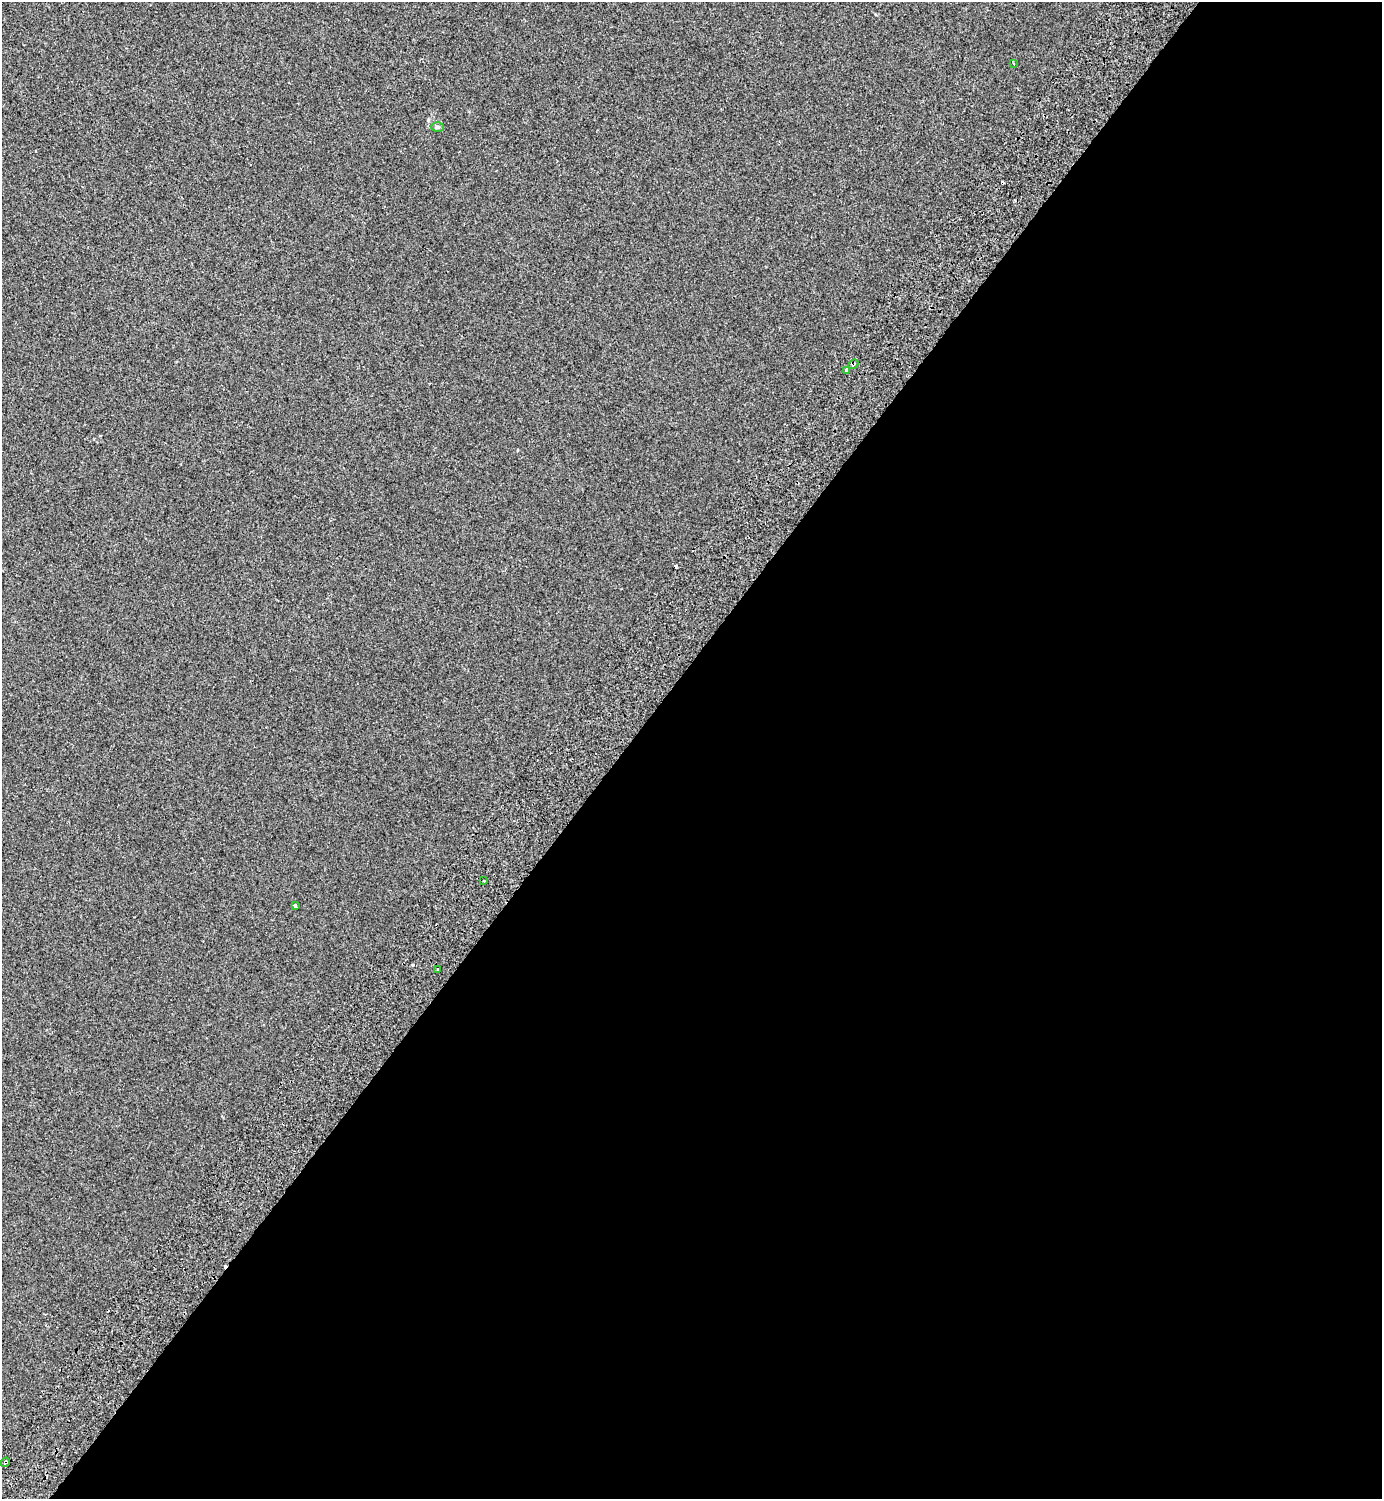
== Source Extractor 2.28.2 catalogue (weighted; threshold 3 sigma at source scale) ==
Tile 12 of 4 x 4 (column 4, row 3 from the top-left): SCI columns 4529-5908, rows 1602-3098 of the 6232 x 6203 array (HDU 1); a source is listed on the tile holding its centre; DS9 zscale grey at full resolution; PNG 1384 x 1501 px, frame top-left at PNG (2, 2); each listed source drawn as its Kron ellipse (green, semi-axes under 4 px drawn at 4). Shown black and unused: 55% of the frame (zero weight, under 2 of 3 exposures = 7% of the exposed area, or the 3 px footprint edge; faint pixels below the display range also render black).
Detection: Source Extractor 2.28.2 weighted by HDU 2 'WHT'; one run over the whole footprint, this tile lists its part. Background -3.76e-04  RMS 0.0046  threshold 0.0205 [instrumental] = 3 sigma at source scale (4.5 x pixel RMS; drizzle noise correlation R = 1.50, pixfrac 1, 0.0396/0.0396 arcsec/px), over >= 5 px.
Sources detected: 11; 3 cosmic-ray / hot-pixel residue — neither listed nor drawn; the other 8 listed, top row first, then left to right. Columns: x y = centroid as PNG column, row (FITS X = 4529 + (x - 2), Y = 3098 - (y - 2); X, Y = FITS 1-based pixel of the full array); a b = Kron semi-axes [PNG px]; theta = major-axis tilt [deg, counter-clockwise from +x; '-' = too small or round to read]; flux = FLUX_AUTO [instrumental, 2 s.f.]
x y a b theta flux
1013 63 4 2 - 0.32
438 127 6 5 - 0.72
853 364 5 3 - 0.77
847 370 4 3 - 4.2
484 881 2 2 - 0.5
295 906 3 3 - 2.7
438 969 3 3 - 3.4
5 1462 5 3 - 7
Overlapping masked pixels (flux is a lower limit): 2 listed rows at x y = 853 364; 5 1462